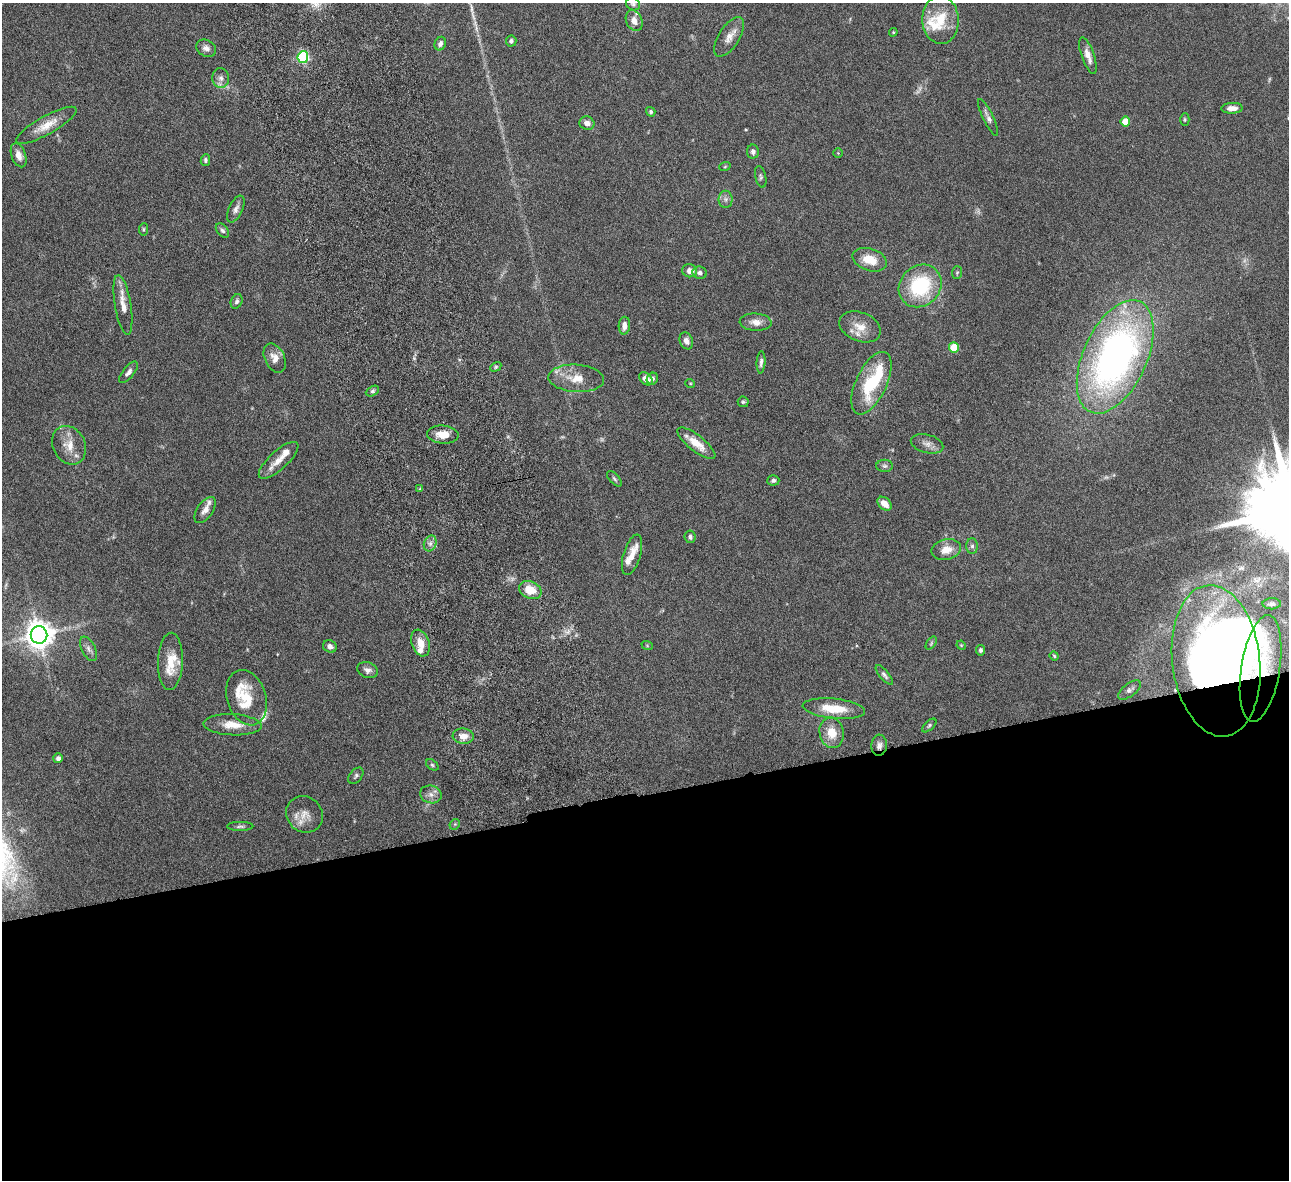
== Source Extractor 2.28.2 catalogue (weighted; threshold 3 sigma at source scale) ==
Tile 15 of 4 x 4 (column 3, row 4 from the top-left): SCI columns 2628-3914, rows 286-1463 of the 5257 x 5162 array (HDU 1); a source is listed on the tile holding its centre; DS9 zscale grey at full resolution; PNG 1291 x 1182 px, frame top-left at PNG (2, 3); each listed source drawn as its Kron ellipse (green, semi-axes under 4 px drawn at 4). Shown black and unused: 33% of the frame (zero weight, under 6 of 12 exposures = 3% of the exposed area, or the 3 px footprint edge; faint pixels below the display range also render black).
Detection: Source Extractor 2.28.2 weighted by HDU 2 'WHT'; one run over the whole footprint, this tile lists its part. Background 0.125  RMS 0.0034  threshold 0.0139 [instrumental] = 3 sigma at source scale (4.09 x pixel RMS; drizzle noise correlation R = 1.36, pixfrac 0.8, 0.05/0.05 arcsec/px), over >= 5 px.
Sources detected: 121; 6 too faint to see at this stretch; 2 inside a brighter object's white glare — neither listed nor drawn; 14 inside a brighter listed object's ellipse — not listed separately; the other 99 listed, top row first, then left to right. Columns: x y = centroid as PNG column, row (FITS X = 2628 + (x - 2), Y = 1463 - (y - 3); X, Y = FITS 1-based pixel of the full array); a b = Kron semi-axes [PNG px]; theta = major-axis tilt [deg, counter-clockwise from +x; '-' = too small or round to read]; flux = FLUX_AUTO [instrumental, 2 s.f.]
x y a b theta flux
633 4 7 6 - 0.67
940 20 24 18 -87 9.2
634 21 11 8 -66 2.3
893 32 4 4 - 0.34
729 37 22 10 57 3.2
511 41 5 5 - 0.74
440 44 7 5 66 1.2
206 48 10 8 -29 1.5
1088 56 19 6 -70 2.5
303 57 6 5 - 38
221 78 10 8 -86 1.6
1232 108 10 5 2 1.9
651 112 5 4 - 0.56
988 117 20 5 -64 1.4
1185 119 6 4 -89 0.41
1125 122 5 4 - 6
587 123 8 6 -22 1.7
46 125 34 9 29 5
753 152 7 6 - 1.1
838 153 4 4 - 0.29
19 155 12 7 -71 2.3
205 160 6 4 82 0.62
725 166 6 3 21 0.32
761 177 11 5 -77 0.74
726 199 8 7 - 1.1
236 209 14 7 65 1.6
143 229 6 4 84 0.43
222 230 8 5 -50 0.76
870 260 18 11 -17 5.6
690 271 7 6 - 1.8
700 273 7 6 - 1.1
957 273 6 5 - 0.5
920 286 23 20 43 22
237 301 7 5 68 0.75
123 305 30 8 -81 3.8
756 322 16 8 -3 2.6
624 326 9 5 86 1.8
860 327 21 14 -22 4.7
686 341 9 6 -69 1.4
954 348 5 5 - 10
1115 357 60 32 66 130
275 358 15 10 -64 2.8
761 362 11 4 86 0.94
496 367 6 4 30 0.45
128 372 13 5 51 1.3
576 378 28 13 -4 6.1
646 379 7 5 -43 2.3
652 379 6 5 - 1
690 383 5 3 - 0.27
871 383 34 15 65 18
372 391 7 4 27 0.59
743 402 5 5 - 0.48
443 435 16 9 -5 3.7
696 443 23 8 -38 5.1
927 444 16 9 -15 2
69 445 20 16 -62 4.8
279 460 25 9 42 4
885 466 8 6 -1 0.75
614 479 9 5 -49 0.63
773 480 6 5 - 0.71
420 489 4 3 - 0.42
885 504 8 5 -43 2.9
205 510 15 8 55 2.1
690 537 6 5 - 0.91
430 543 8 6 69 1.3
972 546 8 6 -89 0.88
946 550 15 10 12 3.9
632 555 21 8 74 3.7
530 590 12 8 -23 6.1
1272 604 9 5 1 0.89
39 635 9 8 - 430
421 643 14 8 -71 3.6
931 643 7 4 53 0.47
647 645 6 3 -20 0.33
961 645 5 4 - 0.29
330 646 7 6 - 1.3
89 649 13 6 -63 1.3
980 650 5 4 - 0.7
1054 656 4 3 - 0.36
170 661 28 12 88 6.9
1216 661 76 44 -83 210
1261 668 54 19 81 25
368 670 10 7 -17 1.4
884 675 12 4 -50 0.89
1129 690 13 6 37 1.3
247 698 28 19 -73 7.7
834 709 31 10 -5 8
232 725 29 10 -3 5
929 725 9 4 43 0.55
832 733 15 12 -79 5.5
463 736 10 8 -6 3
879 745 10 8 87 1.4
58 758 5 5 - 0.77
432 765 7 4 -37 0.53
356 776 9 6 50 0.74
431 794 11 8 -17 1.8
304 814 19 17 -42 4.1
455 824 6 4 45 0.41
240 826 13 4 0 0.75
Overlapping masked pixels (flux is a lower limit): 3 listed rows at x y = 1216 661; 1261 668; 879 745
Isophote crosses this tile's border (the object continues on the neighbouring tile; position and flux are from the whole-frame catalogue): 1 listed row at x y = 633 4